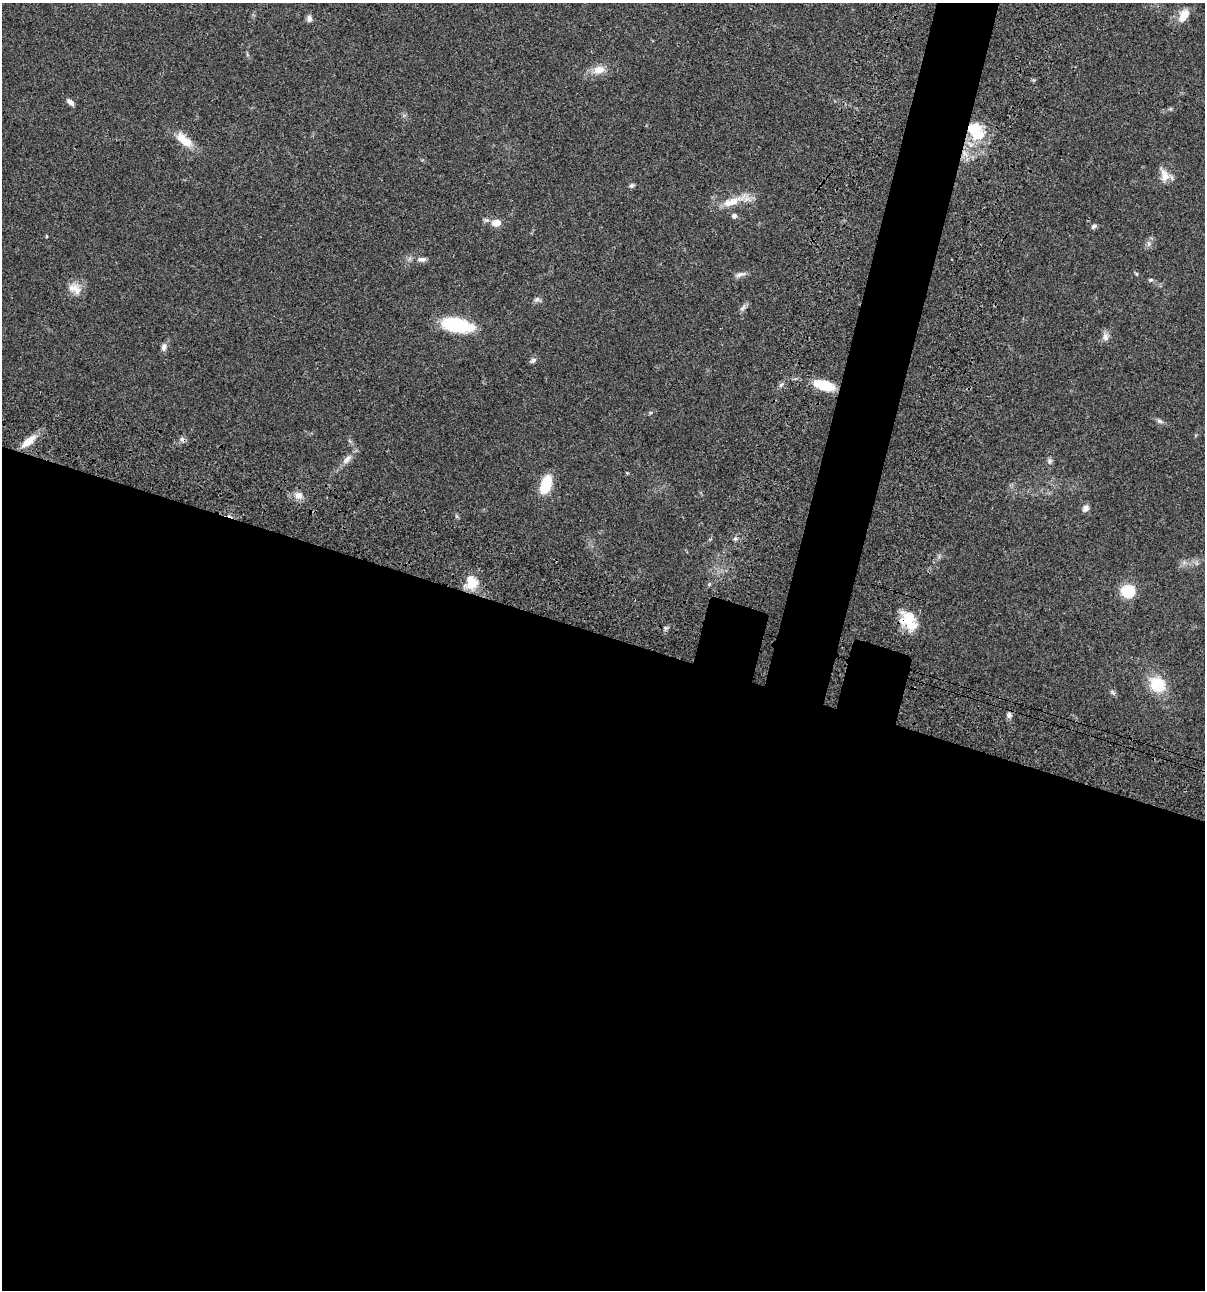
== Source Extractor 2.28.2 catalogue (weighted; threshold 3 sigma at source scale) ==
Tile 14 of 4 x 4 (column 2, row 4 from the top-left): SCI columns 1438-2640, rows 120-1407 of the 5405 x 5390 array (HDU 1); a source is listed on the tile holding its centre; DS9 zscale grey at full resolution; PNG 1207 x 1292 px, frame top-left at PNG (2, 3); no overlay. Shown black and unused: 54% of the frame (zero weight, under 3 of 4 exposures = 9% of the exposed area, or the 3 px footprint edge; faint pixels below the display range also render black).
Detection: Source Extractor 2.28.2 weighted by HDU 2 'WHT'; one run over the whole footprint, this tile lists its part. Background 0.0467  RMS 0.0052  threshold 0.0236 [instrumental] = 3 sigma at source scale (4.5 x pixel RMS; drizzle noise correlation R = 1.50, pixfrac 1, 0.05/0.05 arcsec/px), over >= 5 px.
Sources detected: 46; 1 cosmic-ray / hot-pixel residue — not listed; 4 inside a brighter listed object's ellipse — not listed separately; the other 41 listed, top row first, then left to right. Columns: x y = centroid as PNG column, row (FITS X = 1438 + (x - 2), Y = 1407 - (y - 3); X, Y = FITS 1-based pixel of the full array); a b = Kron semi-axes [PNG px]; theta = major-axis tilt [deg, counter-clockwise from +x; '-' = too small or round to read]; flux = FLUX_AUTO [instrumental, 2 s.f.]
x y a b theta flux
1184 15 17 10 62 5.7
309 18 9 6 86 1.8
599 70 16 11 11 5.3
70 102 9 5 -37 2
974 129 22 17 -1 13
184 140 25 11 -38 8.1
965 153 11 4 -45 2.3
1165 176 16 10 -77 5
631 186 6 6 - 0.96
731 202 28 10 18 9.1
734 216 5 5 - 1.7
496 223 9 7 7 5.3
1094 226 7 6 - 1.2
46 236 5 3 - 0.4
1149 244 7 4 89 1.2
422 259 13 6 3 2.2
740 274 17 5 19 2
1136 274 5 4 - 0.58
1151 280 6 5 - 0.8
73 288 18 10 15 4.9
537 299 8 6 17 1.3
743 308 11 5 36 1.4
457 325 30 13 -11 30
1105 337 10 8 -90 2.3
164 347 11 6 79 1.8
533 360 8 6 55 1.2
824 385 26 10 -15 12
1160 421 8 5 -27 1.2
28 441 23 8 40 6.5
347 459 13 7 50 2.9
1050 461 7 5 47 1.1
546 485 21 11 71 13
298 495 11 8 -3 3.2
1085 508 8 7 - 2.1
735 539 6 5 - 1
471 583 15 13 -84 9.4
709 584 5 4 - 0.61
1128 591 10 8 -10 22
908 622 32 12 -49 11
1157 684 19 16 -46 15
1009 715 7 6 - 1.6
Overlapping masked pixels (flux is a lower limit): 3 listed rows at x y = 974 129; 965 153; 908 622